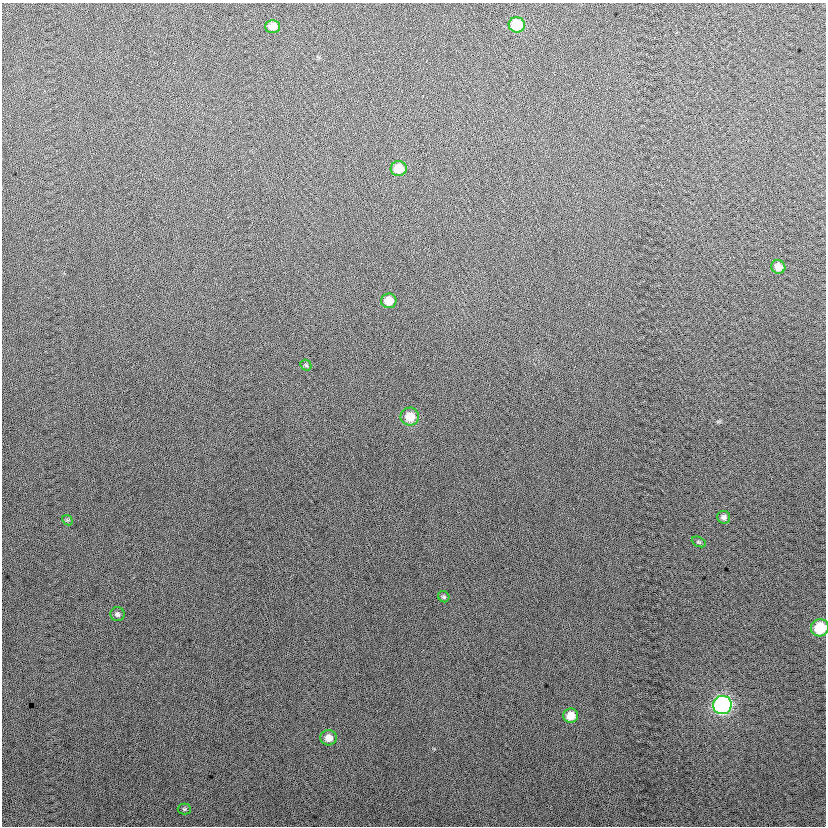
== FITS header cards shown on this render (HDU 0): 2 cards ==
NAXIS1  =                  824
NAXIS2  =                  824

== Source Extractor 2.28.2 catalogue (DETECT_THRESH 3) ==
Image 824 x 824 px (HDU 0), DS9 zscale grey, 1 PNG px = 1 image px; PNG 828 x 828 px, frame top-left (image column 1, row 824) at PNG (2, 3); each listed source drawn as its Kron ellipse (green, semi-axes under 4 px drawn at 4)
Background 20.6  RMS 14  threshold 41.9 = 3 sigma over >= 5 px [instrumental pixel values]
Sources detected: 17; all 17 listed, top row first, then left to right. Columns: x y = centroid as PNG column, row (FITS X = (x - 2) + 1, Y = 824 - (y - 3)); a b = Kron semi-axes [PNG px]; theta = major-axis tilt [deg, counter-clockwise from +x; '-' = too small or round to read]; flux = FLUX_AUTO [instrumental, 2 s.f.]
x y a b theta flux
517 25 8 7 - 43000
272 26 7 6 - 8700
399 169 8 7 - 19000
778 267 7 6 - 8800
389 301 8 7 - 14000
306 365 6 5 - 1400
410 417 9 9 - 18000
724 517 6 6 - 3400
67 520 6 4 -42 1200
699 542 7 4 -24 1400
444 597 6 5 - 1600
118 614 7 7 - 2600
820 628 9 8 - 29000
722 705 9 9 - 200000
571 716 7 7 - 14000
329 738 8 7 - 8600
184 809 6 5 - 1600
At the frame edge (FLAGS 8, measured only in part): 1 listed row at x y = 820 628